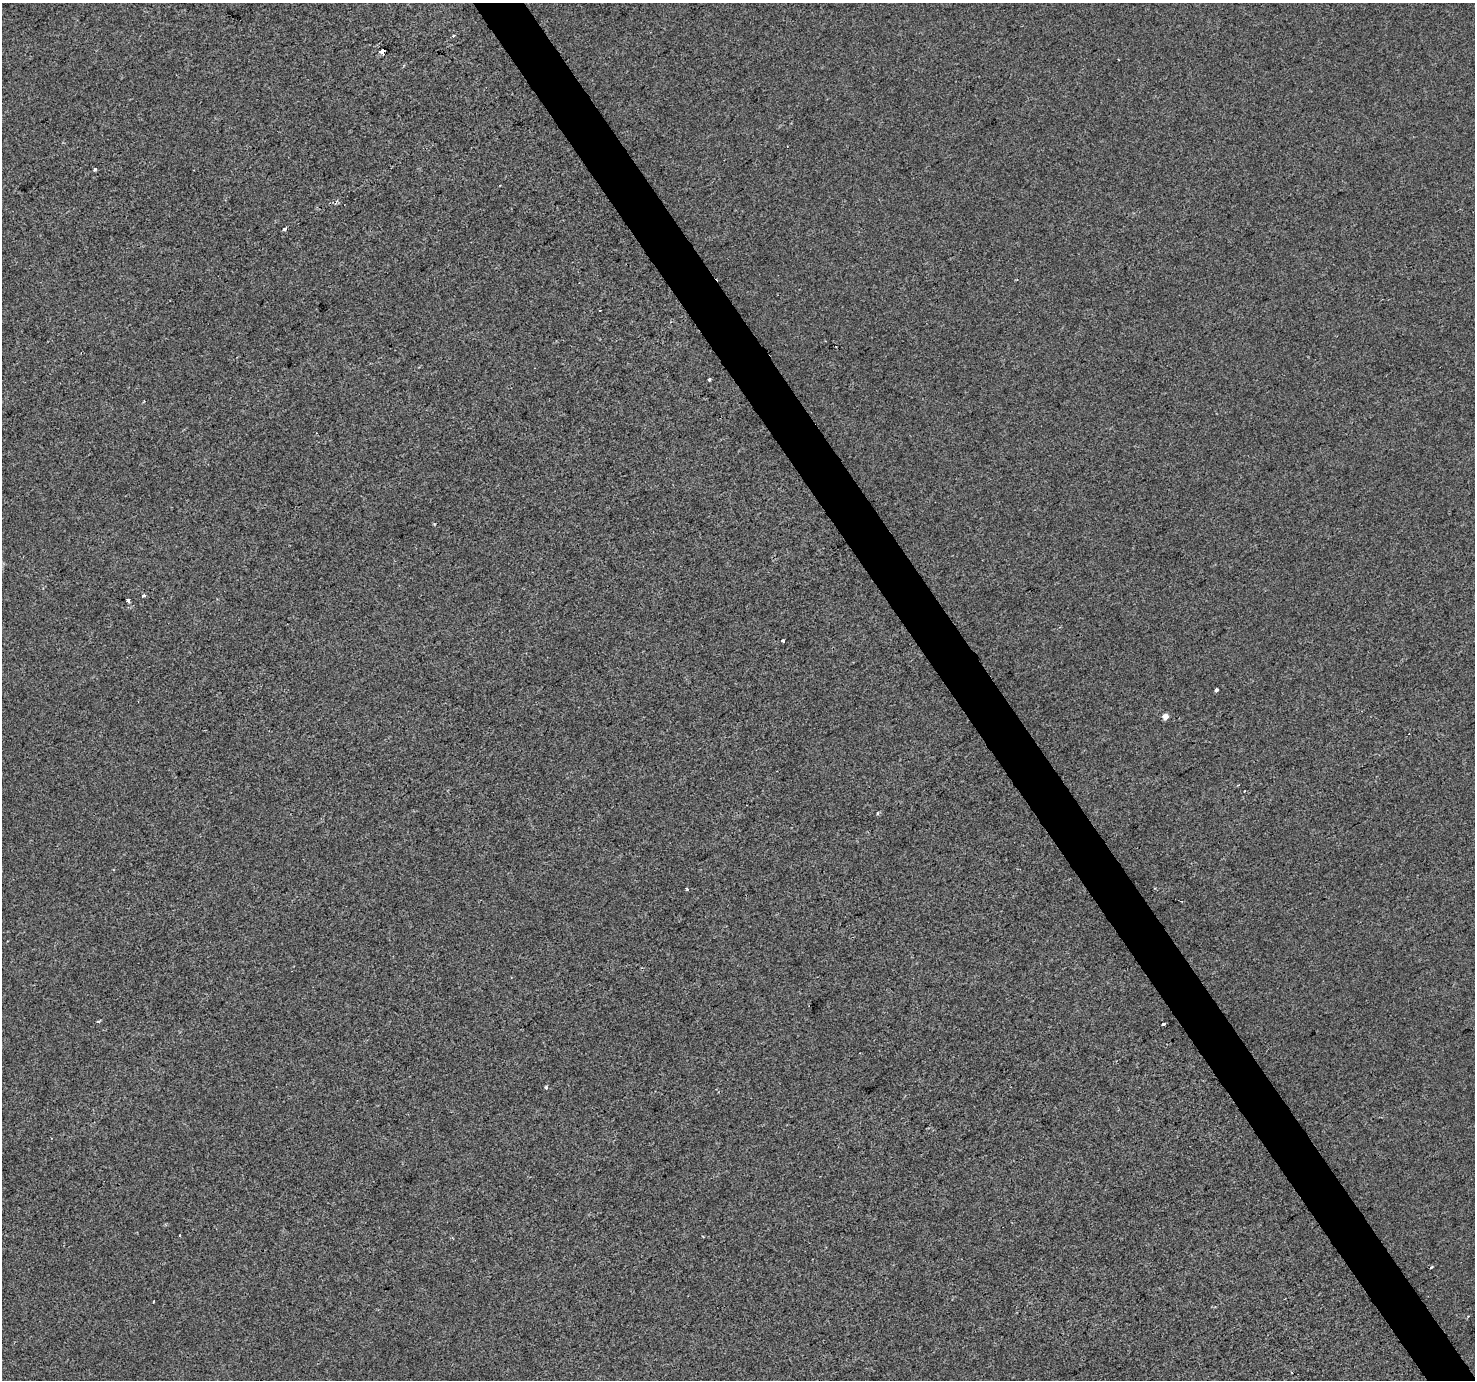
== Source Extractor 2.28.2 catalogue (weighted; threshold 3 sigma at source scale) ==
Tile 6 of 4 x 4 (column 2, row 2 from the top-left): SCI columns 1476-2948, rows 2934-4311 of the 5894 x 5806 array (HDU 1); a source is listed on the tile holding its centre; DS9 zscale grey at full resolution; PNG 1477 x 1382 px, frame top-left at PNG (2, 3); no overlay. Shown black and unused: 3% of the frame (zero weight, under 2 of 3 exposures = <1% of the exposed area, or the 3 px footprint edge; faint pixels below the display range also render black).
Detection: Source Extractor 2.28.2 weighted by HDU 2 'WHT'; one run over the whole footprint, this tile lists its part. Background -5.05e-04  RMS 0.0042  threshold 0.0188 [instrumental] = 3 sigma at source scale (4.5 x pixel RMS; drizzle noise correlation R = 1.50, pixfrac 1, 0.0396/0.0396 arcsec/px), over >= 5 px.
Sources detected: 20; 4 cosmic-ray / hot-pixel residue — not listed; the other 16 listed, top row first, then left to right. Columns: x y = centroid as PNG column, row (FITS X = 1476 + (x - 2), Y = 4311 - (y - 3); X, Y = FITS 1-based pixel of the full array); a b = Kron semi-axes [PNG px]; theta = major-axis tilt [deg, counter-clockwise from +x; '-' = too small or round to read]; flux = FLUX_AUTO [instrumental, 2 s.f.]
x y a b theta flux
453 36 3 2 - 0.81
382 51 4 4 - 27
95 169 4 3 - 0.55
285 229 3 3 - 5.3
709 379 3 3 - 1.1
143 596 3 3 - 2.4
128 600 5 3 - 3.8
783 641 4 3 - 0.78
1216 690 4 3 - 1.5
1165 716 4 4 - 3.9
878 813 4 3 - 0.71
687 889 4 3 - 0.39
98 1021 5 3 - 0.47
1163 1024 3 3 - 2.8
546 1087 4 4 - 0.5
1431 1267 3 2 - 0.6
Overlapping masked pixels (flux is a lower limit): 1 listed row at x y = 382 51